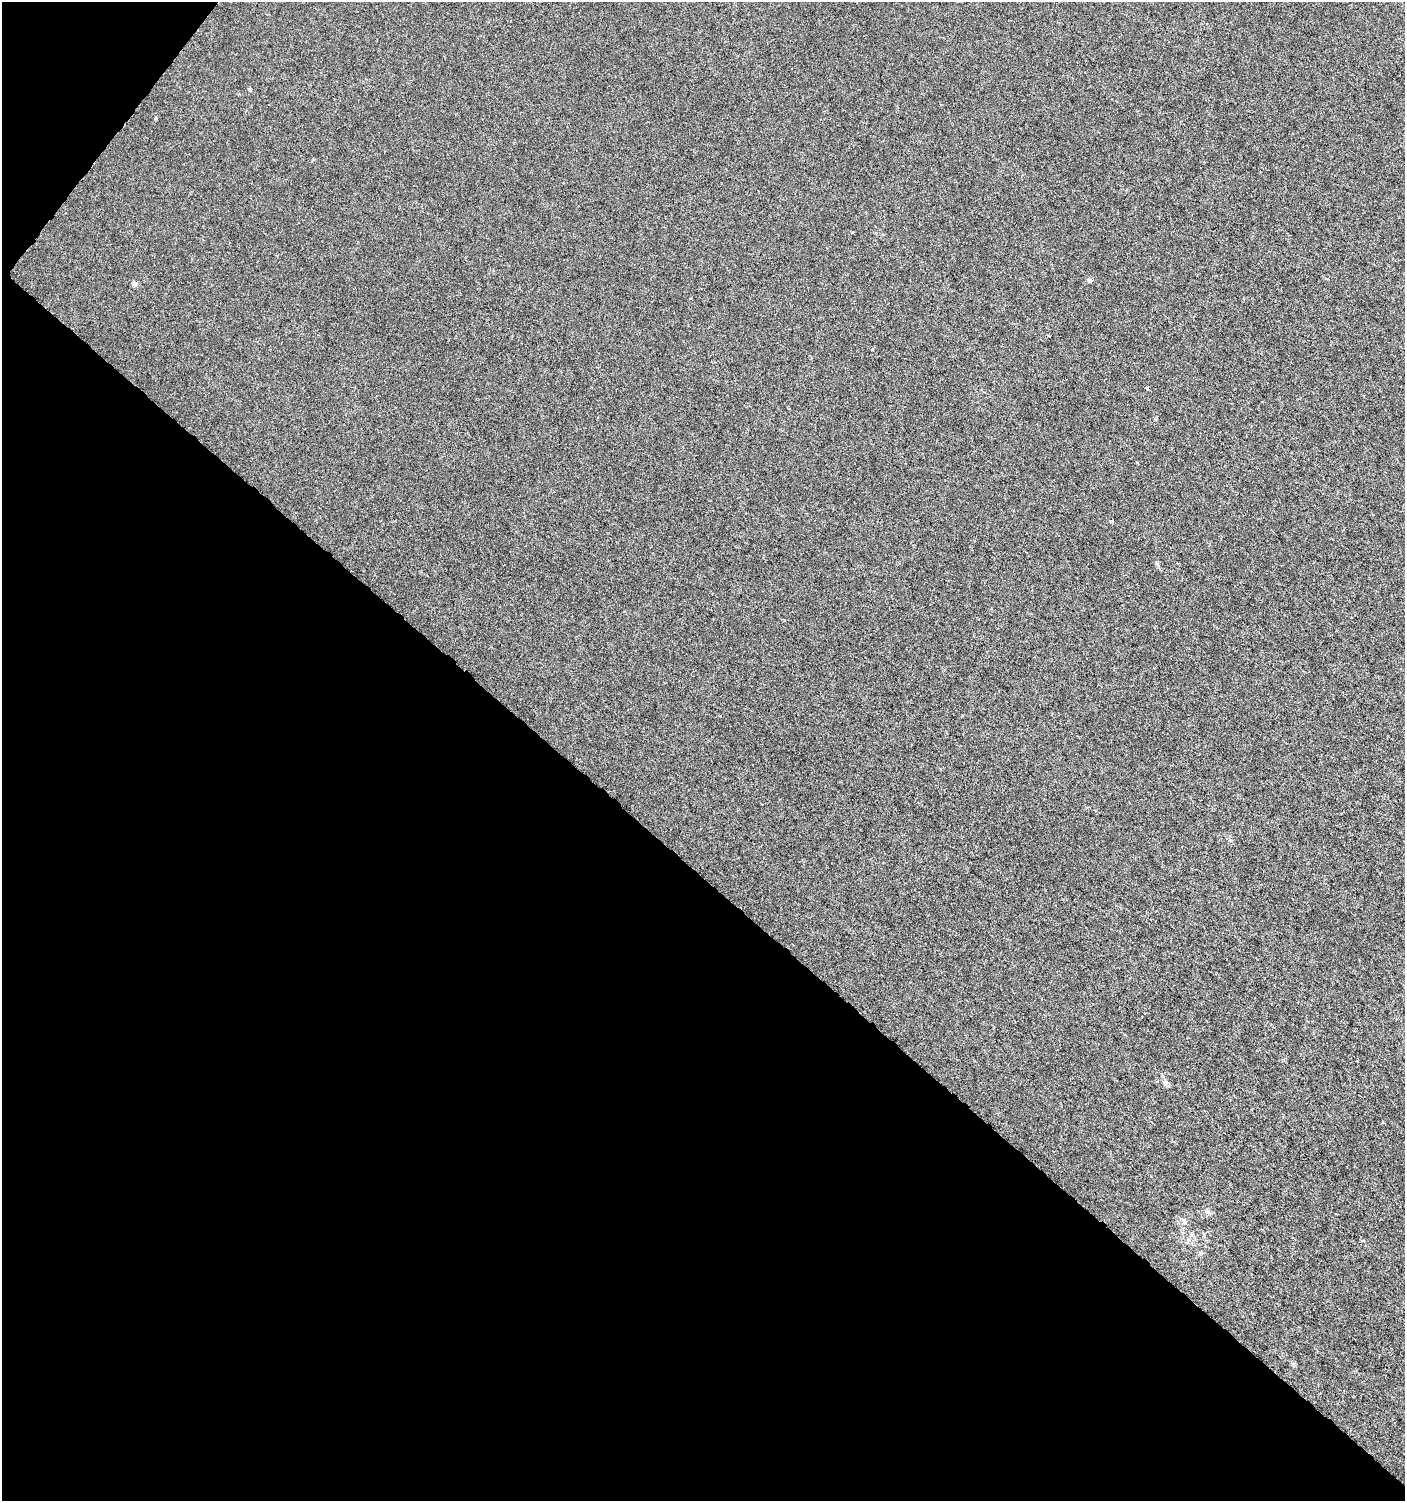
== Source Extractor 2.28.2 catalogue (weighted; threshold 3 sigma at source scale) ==
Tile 9 of 4 x 4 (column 1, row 3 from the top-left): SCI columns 175-1577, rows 1505-3003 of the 6026 x 6000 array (HDU 1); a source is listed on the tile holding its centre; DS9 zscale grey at full resolution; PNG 1407 x 1503 px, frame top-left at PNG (2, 2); no overlay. Shown black and unused: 43% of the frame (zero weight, under 3 of 6 exposures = <1% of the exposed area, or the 3 px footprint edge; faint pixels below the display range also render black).
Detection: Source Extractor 2.28.2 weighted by HDU 2 'WHT'; one run over the whole footprint, this tile lists its part. Background -1.05e-05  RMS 0.0012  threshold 0.00501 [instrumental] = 3 sigma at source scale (4.09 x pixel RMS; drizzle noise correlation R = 1.36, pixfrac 0.8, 0.0396/0.0396 arcsec/px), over >= 5 px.
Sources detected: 11; all 11 listed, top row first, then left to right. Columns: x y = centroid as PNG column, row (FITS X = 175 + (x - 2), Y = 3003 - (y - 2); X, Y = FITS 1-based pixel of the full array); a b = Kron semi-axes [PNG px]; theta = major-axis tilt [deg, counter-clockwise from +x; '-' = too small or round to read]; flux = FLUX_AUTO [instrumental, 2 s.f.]
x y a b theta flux
250 89 5 4 - 0.12
1326 278 4 3 - 0.15
1089 280 6 5 - 0.21
134 284 8 6 -2 0.25
872 349 3 3 - 0.093
1147 388 3 2 - 0.23
1111 521 5 4 - 0.15
1165 1083 7 4 -19 0.22
1207 1211 9 6 -43 0.37
1184 1221 6 4 -72 0.18
1363 1240 5 3 - 0.13
Unlisted compact peaks at least as high as the median listed source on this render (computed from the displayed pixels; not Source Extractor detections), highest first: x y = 156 118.